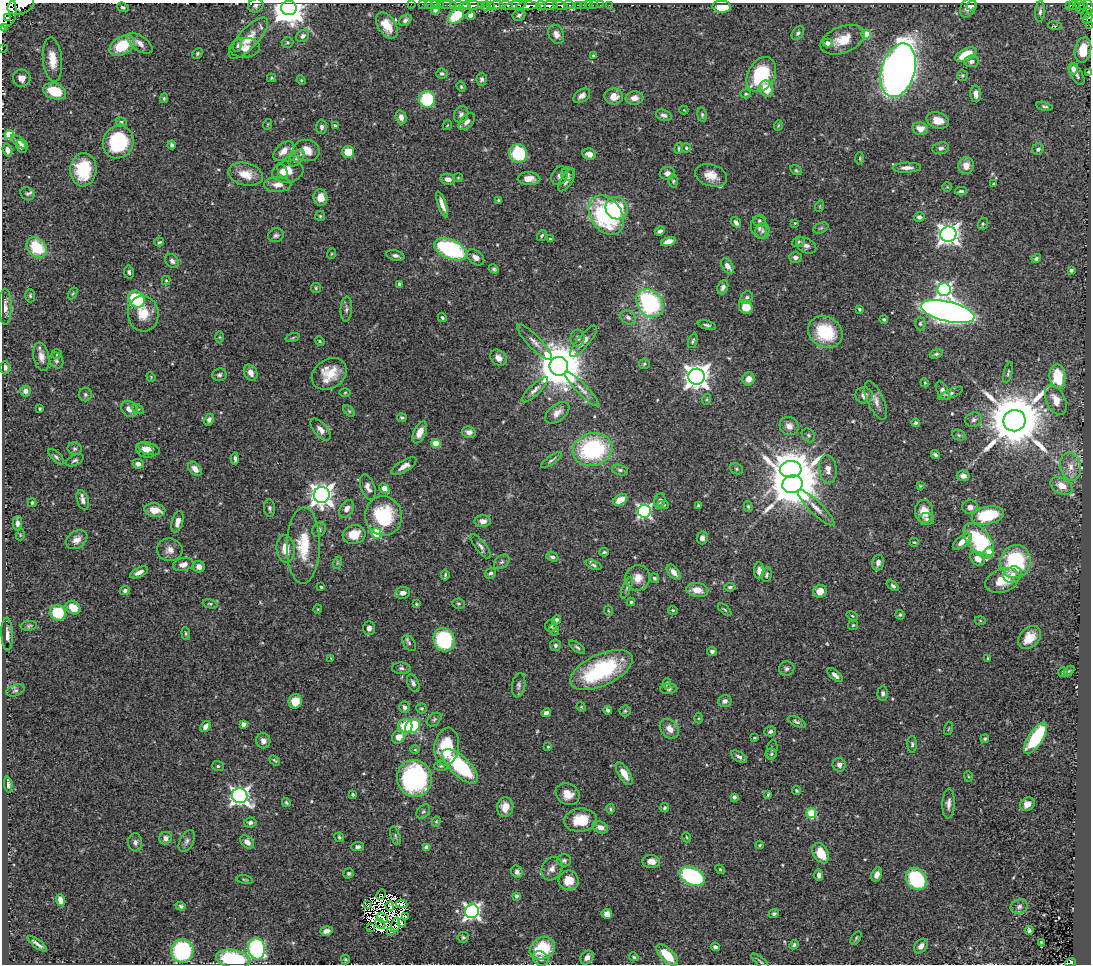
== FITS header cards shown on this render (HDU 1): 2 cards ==
NAXIS1  =                 1089
NAXIS2  =                  962

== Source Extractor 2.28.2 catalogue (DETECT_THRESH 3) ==
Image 1089 x 962 px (HDU 1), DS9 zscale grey, 1 PNG px = 1 image px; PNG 1093 x 966 px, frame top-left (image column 1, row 962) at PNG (2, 3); each listed source drawn as its Kron ellipse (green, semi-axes under 4 px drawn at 4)
Background 0.913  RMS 0.027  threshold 0.0802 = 3 sigma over >= 5 px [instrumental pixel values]
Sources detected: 541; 14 with non-positive FLUX_AUTO (blend fragments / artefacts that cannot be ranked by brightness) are neither listed nor drawn; of the other 527, the 500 brightest by FLUX_AUTO listed and drawn (27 fainter detections omitted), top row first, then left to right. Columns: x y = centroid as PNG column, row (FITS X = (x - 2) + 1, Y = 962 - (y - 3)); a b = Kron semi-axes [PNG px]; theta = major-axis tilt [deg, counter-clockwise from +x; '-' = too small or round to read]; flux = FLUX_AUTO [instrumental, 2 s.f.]
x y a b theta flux
411 4 2 2 - 5.5
423 4 3 2 - 16
429 4 2 2 - 13
435 4 2 2 - 8.5
440 4 3 2 - 9.8
21 5 14 8 23 1500
256 5 8 6 27 5.1
448 5 9 2 0 32
471 5 11 3 1 990
482 5 3 2 - 18
496 5 7 3 2 390
506 5 7 3 -4 200
541 5 5 3 - 280
560 5 8 3 -15 97
569 5 5 2 - 62
578 5 4 3 - 32
583 5 2 2 - 5.4
588 5 2 2 - 5.5
593 5 2 2 - 6
600 5 2 2 - 5.9
609 5 2 2 - 6.2
1074 5 5 3 - 78
459 6 9 4 -3 600
467 6 4 2 - 340
486 6 5 3 - 80
491 6 3 3 - 160
515 6 11 3 11 420
527 6 11 4 5 1400
549 6 9 4 6 990
972 6 5 4 - 3.9
1069 6 3 3 - 34
1084 6 3 3 - 27
123 7 6 4 -19 3.5
722 7 9 6 -3 46
1080 7 7 3 -76 120
1089 7 7 3 -68 220
289 8 7 7 - 3700
968 8 10 7 59 11
5 10 17 11 -88 4200
435 10 4 4 - 5.4
1040 11 10 5 86 5.4
1086 13 6 3 42 93
519 15 7 5 26 4.6
456 16 9 6 39 63
471 16 4 4 - 21
7 18 3 2 - 210
1088 18 5 4 - 93
405 20 7 5 35 5.2
387 25 14 9 -57 32
1055 26 7 4 -7 2.9
1090 26 3 2 - 6
3 28 3 2 - 240
798 33 7 5 52 4.5
556 34 10 7 -67 11
866 34 4 4 - 77
303 36 7 5 40 6.5
248 38 27 9 47 35
843 40 23 13 21 39
287 42 6 5 - 2.8
139 43 15 7 -34 14
828 43 5 4 - 9.6
122 45 14 9 31 65
238 45 7 4 79 3
245 48 15 10 3 18
2 49 2 2 - 7.1
1083 50 13 8 78 37
197 53 6 4 47 2.8
966 54 11 6 26 50
593 56 4 3 - 2.3
52 60 22 9 -84 33
971 61 7 6 - 7.3
1073 69 6 5 - 8.9
898 70 27 16 73 2900
1089 72 4 3 - 3.5
442 74 5 5 - 3.1
761 75 19 13 60 130
962 75 5 5 - 2.7
1077 75 11 5 -58 6.7
22 78 9 8 - 17
272 78 4 4 - 2.4
482 79 6 5 - 4.8
301 80 5 4 - 1.9
461 87 5 4 - 2.7
766 89 8 7 - 33
55 91 11 8 -17 57
746 94 5 4 - 2.9
976 94 8 5 -87 12
582 96 9 6 36 9.5
614 96 9 8 - 16
164 98 5 3 - 2.6
634 98 9 6 2 13
427 99 8 8 - 120
1044 106 8 3 -13 3.7
684 110 4 4 - 1.7
461 114 8 7 - 6.6
664 115 8 5 -18 6.4
702 115 7 5 -81 3.6
401 117 7 5 -75 10
938 120 11 8 -17 20
121 122 5 4 - 2.4
467 122 10 6 48 7.8
268 124 5 3 - 1.7
447 125 5 3 - 1.7
778 125 5 3 - 2
335 126 4 4 - 5.3
322 127 7 5 -87 6
920 129 8 6 -10 15
9 135 4 4 - 71
19 142 10 4 -35 5.4
118 142 16 15 - 120
172 145 4 3 - 4.1
21 147 7 5 -63 8.5
679 148 6 3 72 2.8
686 148 5 4 - 2.6
941 148 8 6 9 5.7
1038 149 6 5 - 5.1
7 150 6 4 -73 8.4
306 150 13 10 -12 27
284 151 12 7 42 17
348 152 6 6 - 34
518 154 9 9 - 94
589 154 7 5 -12 12
297 158 10 6 48 6.3
860 158 6 3 89 1.9
966 165 8 7 - 16
907 168 14 5 2 11
83 170 17 13 85 82
796 170 6 4 -30 2.5
283 171 8 4 -63 8.5
288 172 16 11 10 30
667 173 7 6 - 9.3
246 174 18 11 -13 30
568 174 6 6 - 4.7
711 175 16 10 -19 26
560 176 10 7 61 7.6
458 178 5 4 - 2
448 179 7 5 -9 8.5
529 179 11 6 -2 16
567 180 13 5 58 8.8
673 181 6 4 89 2.9
994 184 3 3 - 2.1
278 185 13 7 1 15
947 187 5 4 - 2.1
961 191 6 4 0 3.4
27 194 7 6 - 4.1
321 198 8 7 - 19
498 200 4 3 - 2.2
442 204 14 4 -70 13
820 206 6 3 72 1.9
617 208 12 10 -47 100
606 215 21 15 -55 220
320 216 5 5 - 2.5
919 217 5 4 - 4.6
759 221 6 6 - 3.8
736 222 6 4 -54 6.5
795 223 3 3 - 1.7
983 224 6 5 - 3
759 227 11 8 -80 8.5
821 228 8 5 24 3.4
660 231 5 4 - 5.2
762 231 7 7 - 5.9
948 234 8 7 - 1200
276 235 8 6 21 5.1
542 235 6 4 57 2.7
550 239 3 3 - 2.2
668 241 7 4 16 13
159 242 5 3 - 2.6
799 242 6 5 - 3
806 245 11 7 -30 8.7
37 247 11 9 -45 75
451 249 17 9 -23 200
331 254 5 3 - 1.8
395 255 9 5 -12 6.3
476 257 10 6 -39 9.2
795 258 6 5 - 6.2
1036 258 5 4 - 3.2
172 261 8 6 -50 6.7
727 266 8 5 -56 12
494 269 5 4 - 3.4
1071 270 4 3 - 5.4
129 272 6 5 - 4.1
166 280 4 4 - 2.3
399 284 4 3 - 4.4
723 287 7 5 69 6.3
316 288 5 5 - 2.8
944 290 6 6 - 440
73 293 6 4 60 2.2
30 296 6 5 - 2.9
747 297 6 5 - 4.5
136 299 9 7 -46 130
650 303 15 12 -49 260
5 307 18 6 -89 11
746 307 7 6 - 28
346 309 12 5 87 5.8
859 309 3 3 - 2.6
948 312 27 10 -13 1800
143 314 18 15 -84 37
442 317 5 3 - 2.8
628 317 8 6 -27 6
884 319 4 4 - 2.9
920 324 7 5 -90 3.3
707 325 9 3 -14 4.2
825 332 18 15 -30 91
220 337 6 4 -89 2.1
293 338 7 3 19 2.2
578 338 8 7 - 5.5
320 341 5 4 - 2.1
583 341 19 6 50 13
693 341 7 4 71 3.3
534 342 24 6 -46 14
57 354 5 4 - 2.1
936 354 6 4 20 3.5
41 357 14 7 -79 13
498 358 9 7 -42 14
56 361 8 6 -66 4.9
644 364 5 5 - 2.9
559 366 9 9 - 8800
5 368 6 5 - 5.8
251 373 8 6 -63 12
1008 373 11 3 74 3.1
329 374 19 14 35 42
219 375 7 6 - 4.5
151 377 5 3 - 1.7
697 377 8 8 - 1900
1058 377 12 8 -85 69
749 379 6 6 - 15
925 383 4 3 - 1.8
582 389 23 5 -45 13
535 390 17 5 44 9.4
25 391 5 5 - 8.3
943 391 10 5 -60 7.3
345 392 6 4 2 2
951 393 13 4 23 4.8
85 394 7 6 - 4.4
864 395 8 8 - 8
707 399 5 3 - 2
876 400 20 8 -66 14
1056 400 16 9 -65 23
40 409 3 3 - 2.4
129 409 9 7 -44 13
138 409 7 4 -31 3.3
349 411 7 4 -45 3.1
557 413 14 8 39 14
402 418 4 3 - 2.7
209 420 6 4 61 5.7
974 420 8 7 - 6
1014 421 11 10 - 15000
916 423 4 3 - 3.5
789 426 10 8 -40 12
321 430 13 6 -49 10
420 432 11 6 66 19
469 432 7 5 -10 11
809 435 7 6 - 3.5
959 435 7 5 -22 3.2
436 443 4 4 - 50
74 449 7 6 - 4.1
149 449 11 5 -19 12
592 449 20 16 13 210
145 451 9 6 -30 14
935 455 5 4 - 3.8
56 457 9 4 -44 4.6
235 458 6 3 -87 4.3
75 460 9 5 24 4.6
552 460 12 3 36 3.8
138 464 5 5 - 8.2
404 466 14 5 30 13
1070 466 14 10 -76 19
195 469 8 5 -46 14
736 469 6 5 - 2.7
791 469 11 8 4 3400
828 469 14 9 -83 14
620 470 8 5 -15 5
963 476 6 5 - 7.4
792 484 10 9 - 10000
920 486 4 3 - 1.8
1062 486 12 8 -28 21
368 487 13 7 -70 11
384 488 6 4 -43 24
322 495 8 8 - 1500
83 500 10 5 -72 7.9
620 500 8 5 33 27
660 501 7 5 71 5.5
32 503 4 3 - 2.8
663 505 6 3 2 2.9
698 506 4 3 - 2.7
748 506 5 4 - 3.2
970 507 8 7 - 9.7
270 508 9 5 -84 4.9
816 508 25 6 -44 16
347 509 9 6 58 11
155 510 10 7 -8 24
644 511 6 6 - 390
924 511 12 9 -85 28
988 515 16 8 12 91
384 516 20 18 -79 120
926 519 7 6 - 4
483 521 8 5 2 13
177 522 11 5 75 12
17 523 7 4 88 7.1
319 530 8 6 49 5.5
376 533 5 5 - 130
20 535 5 3 - 1.9
354 535 11 9 14 33
702 538 6 5 - 6.2
77 540 11 8 32 14
979 540 20 11 -53 170
962 541 11 5 38 17
914 542 4 3 - 1.9
303 545 38 16 89 72
481 546 15 5 -52 7.2
286 549 14 9 -85 25
170 550 13 11 -9 13
604 552 5 3 - 2.8
989 552 4 4 - 35
552 557 6 4 -19 4.4
978 559 8 6 -37 16
1015 561 17 15 74 140
502 562 9 6 40 4.6
337 563 6 4 72 2.5
878 563 8 6 75 7.9
183 564 10 6 12 12
593 565 8 4 -25 4.4
199 567 6 5 - 10
759 571 8 5 -90 11
139 572 9 5 26 11
674 572 9 5 -49 12
490 573 6 5 - 4.5
445 575 5 3 - 2.8
767 575 7 5 78 3.8
1013 575 9 8 - 9.5
638 578 13 12 - 20
654 578 5 4 - 3.6
1002 581 18 11 21 38
893 586 7 4 -37 4
321 587 3 3 - 2.3
730 587 5 4 - 3.3
627 588 11 4 69 4.1
125 590 5 4 - 4.6
697 590 11 7 -8 20
820 591 7 6 - 21
402 593 7 6 - 9.4
631 602 4 4 - 2.7
210 604 7 4 -12 2.7
416 604 4 3 - 2
458 604 6 5 - 3
73 608 8 6 -37 32
318 609 4 4 - 1.7
673 610 5 4 - 2.3
725 610 8 3 -40 2.4
609 611 5 3 - 1.7
58 613 8 7 - 77
900 615 5 4 - 3
852 616 6 4 -32 2.2
556 620 4 4 - 5
980 621 5 3 - 1.8
853 625 5 5 - 2.6
29 626 8 4 6 3.5
551 626 6 6 - 3.1
369 628 7 6 - 6.9
554 630 6 4 -61 2.8
186 633 6 4 -84 2.8
7 634 16 5 -88 13
1029 638 13 9 45 31
444 640 12 10 -67 170
409 643 9 5 -52 4.5
555 645 6 5 - 3.9
577 647 9 4 -37 4.2
712 651 5 4 - 4.4
331 658 4 3 - 1.7
988 658 3 3 - 2.1
401 668 9 5 -1 4.9
787 669 8 7 - 5.3
601 670 33 15 25 190
1069 671 6 3 45 1.8
1063 672 5 5 - 3.6
835 675 9 4 -42 7.8
413 683 9 5 -67 6.8
667 683 5 4 - 3
519 685 12 6 82 7
669 689 8 5 4 4
15 690 10 5 19 4.4
883 693 7 5 86 5.7
295 701 7 6 - 27
725 701 7 6 - 6.2
405 707 6 5 - 5.9
581 707 5 4 - 1.8
422 709 5 5 - 3.2
608 710 4 3 - 4.5
625 711 5 5 - 2.9
546 713 5 4 - 7
699 718 5 3 - 2
434 719 8 5 38 4
797 722 9 4 -26 4.5
243 724 4 4 - 13
205 726 6 4 52 8.4
405 726 7 7 - 36
412 726 8 6 38 170
670 729 11 8 -49 16
948 729 7 3 71 1.8
770 731 6 5 - 4.2
399 737 7 6 - 16
754 738 3 2 - 1.7
1036 738 18 7 56 140
985 739 4 3 - 2.4
263 741 7 7 - 11
912 744 8 4 -90 3.9
447 746 19 12 83 77
548 747 4 3 - 1.9
772 749 10 5 81 3.8
415 750 5 3 - 1.7
771 754 5 5 - 3.1
739 757 9 5 -30 5.6
275 760 6 3 -40 2.5
839 765 7 6 - 8.1
218 766 6 5 - 3.6
441 766 7 4 1 3.1
460 766 23 9 -43 140
624 774 13 5 -58 20
968 776 5 3 - 1.7
414 778 18 17 - 310
8 784 8 3 -85 5.3
797 791 5 4 - 2.4
568 794 12 10 -30 21
768 794 4 3 - 2.3
353 795 4 3 - 3.1
240 796 8 7 - 800
734 797 4 4 - 6.8
286 802 4 3 - 2.6
948 804 15 6 88 9.9
1027 804 7 6 - 14
505 807 10 8 84 21
664 808 5 4 - 2.7
610 809 5 3 - 2
423 811 8 5 48 4.3
811 813 5 5 - 81
580 820 16 11 6 48
436 821 5 4 - 2.2
250 823 6 5 - 6.6
600 827 8 5 -22 13
395 836 9 4 -72 3.4
339 837 5 4 - 2.8
686 837 5 3 - 1.7
166 838 6 6 - 9.1
187 841 12 7 62 6.8
135 842 9 7 -89 7
247 842 8 5 -43 11
760 845 4 3 - 2
357 847 6 4 6 5.7
427 847 4 4 - 19
821 853 11 7 -59 39
564 860 7 6 - 5.1
651 862 9 6 -5 13
552 869 12 10 59 12
720 869 5 4 - 2.2
517 872 6 5 - 6.8
349 873 5 5 - 3.2
877 874 7 5 69 9.7
819 875 6 4 -87 7.3
692 876 13 8 -27 230
916 879 12 9 -55 130
245 880 8 3 -9 2.1
569 880 10 10 - 30
381 895 5 3 - 6
516 896 4 4 - 3.6
61 900 6 4 -71 14
367 904 4 2 - 4.6
401 904 6 3 -4 4.3
181 906 5 4 - 4
390 906 4 2 - 3.4
1019 907 8 7 - 6.9
472 911 7 7 - 580
607 914 5 5 - 12
774 914 5 4 - 4
405 916 4 3 - 4
382 918 6 3 -32 2.5
401 923 3 3 - 1.8
380 924 6 2 -47 1.8
396 925 7 2 74 2.9
370 928 3 2 - 4.1
1029 930 4 4 - 3.9
326 931 6 4 17 8.7
391 932 3 2 - 2.1
463 937 5 5 - 3.1
856 938 7 3 58 2.4
1041 942 3 3 - 1.8
37 944 11 3 -36 6
794 945 5 4 - 3.7
921 946 8 5 52 10
715 947 4 3 - 4.4
542 948 13 10 31 85
257 949 10 8 -82 350
182 951 11 11 - 260
667 955 14 6 -45 48
587 957 7 6 - 10
634 957 5 3 - 2.4
233 959 17 9 -9 120
345 959 5 4 - 2.3
541 959 8 7 - 7.9
760 961 11 3 -41 3.3
1070 963 6 4 11 36
At the frame edge (FLAGS 8, measured only in part): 18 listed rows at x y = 411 4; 423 4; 429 4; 435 4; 440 4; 21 5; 1089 7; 289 8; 5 10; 1088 18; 1090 26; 3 28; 2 49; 1083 50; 1089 72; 233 959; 541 959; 1070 963
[27 fainter detections neither listed nor drawn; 14 non-positive-flux detections neither listed nor drawn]